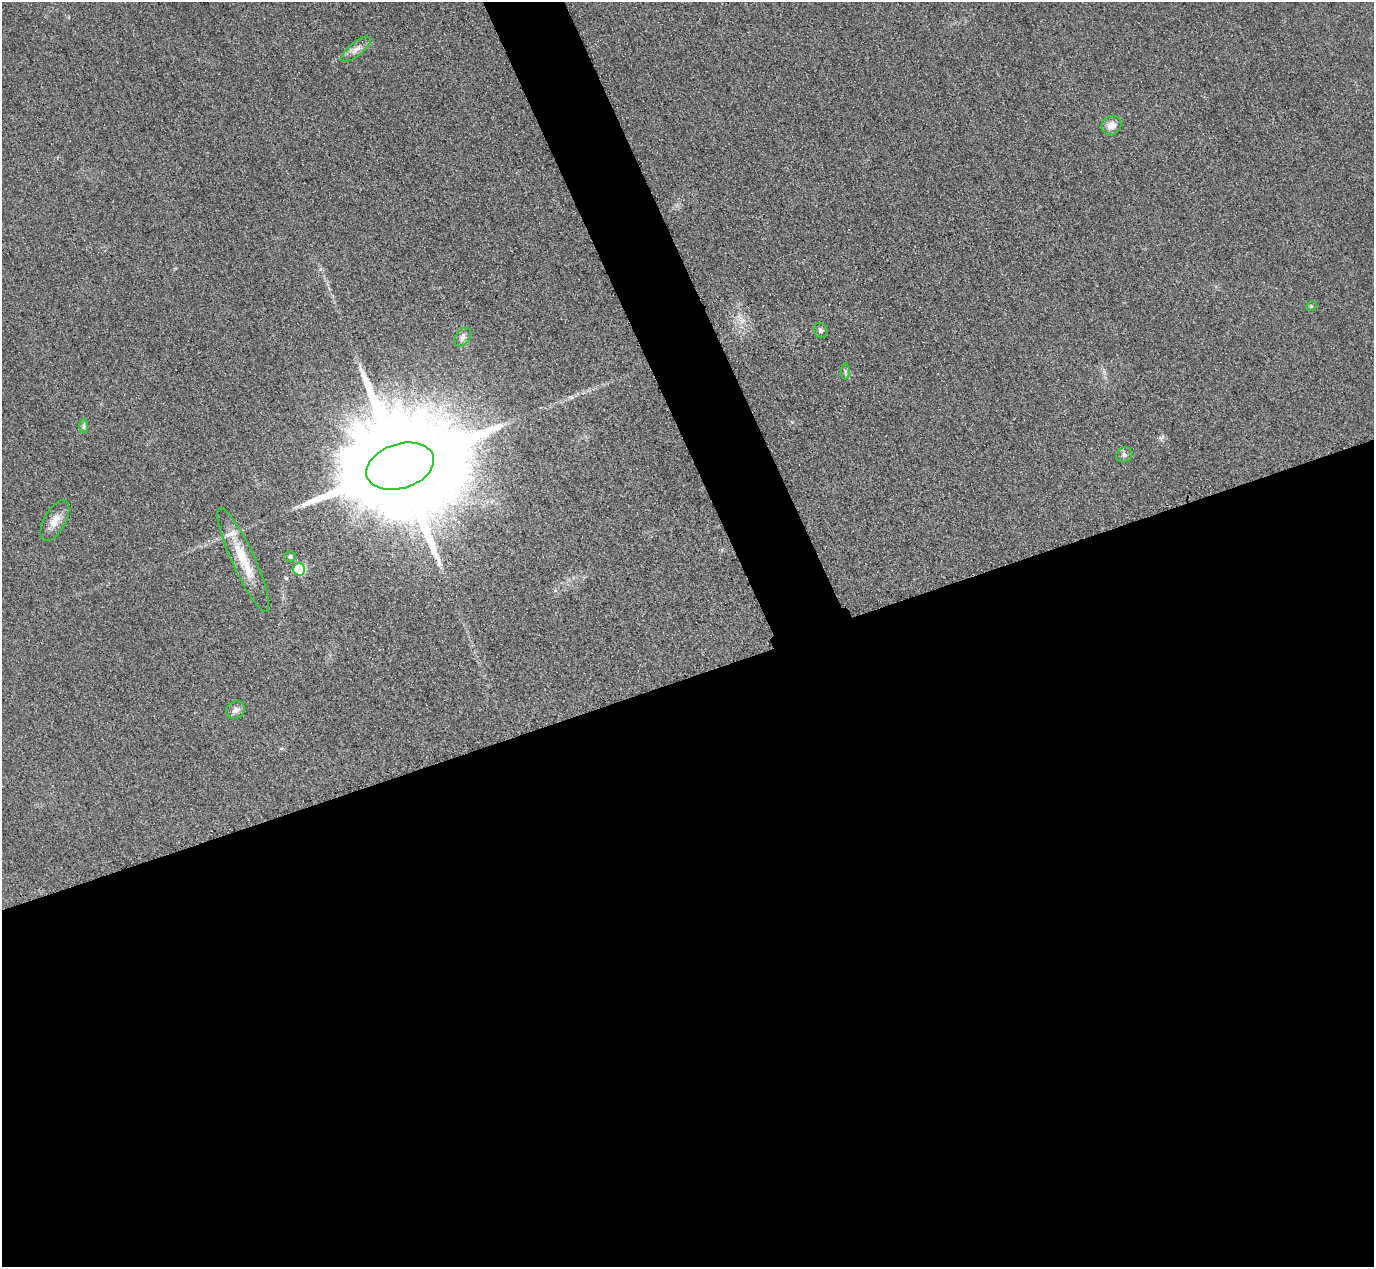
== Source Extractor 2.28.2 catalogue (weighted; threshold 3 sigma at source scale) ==
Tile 15 of 4 x 4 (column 3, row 4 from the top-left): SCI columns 2773-4144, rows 303-1567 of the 5546 x 5533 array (HDU 1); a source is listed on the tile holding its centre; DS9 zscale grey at full resolution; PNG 1376 x 1269 px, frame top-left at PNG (2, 2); each listed source drawn as its Kron ellipse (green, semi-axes under 4 px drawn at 4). Shown black and unused: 50% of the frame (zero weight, under 3 of 4 exposures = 3% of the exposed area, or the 3 px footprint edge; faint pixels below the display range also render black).
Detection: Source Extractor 2.28.2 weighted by HDU 2 'WHT'; one run over the whole footprint, this tile lists its part. Background 0.146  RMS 0.019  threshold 0.0864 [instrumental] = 3 sigma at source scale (4.5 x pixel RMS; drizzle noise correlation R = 1.50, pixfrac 1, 0.05/0.05 arcsec/px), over >= 5 px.
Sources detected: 14; all 14 listed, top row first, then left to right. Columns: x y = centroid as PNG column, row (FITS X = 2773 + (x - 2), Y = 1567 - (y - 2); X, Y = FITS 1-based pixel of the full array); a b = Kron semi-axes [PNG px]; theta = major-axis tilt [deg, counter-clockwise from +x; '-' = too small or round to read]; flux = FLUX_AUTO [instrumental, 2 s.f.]
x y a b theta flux
356 49 18 7 39 13
1111 125 10 9 - 17
1311 306 5 4 - 2.4
821 330 8 6 -61 6.2
463 337 10 7 51 7.7
845 371 8 4 90 3.9
84 426 7 4 -90 4.1
1124 455 8 7 - 6.3
400 466 35 22 17 98000
55 521 22 10 61 21
290 557 6 5 - 4.3
243 560 57 11 -65 68
299 569 6 6 - 140
235 710 10 8 36 10